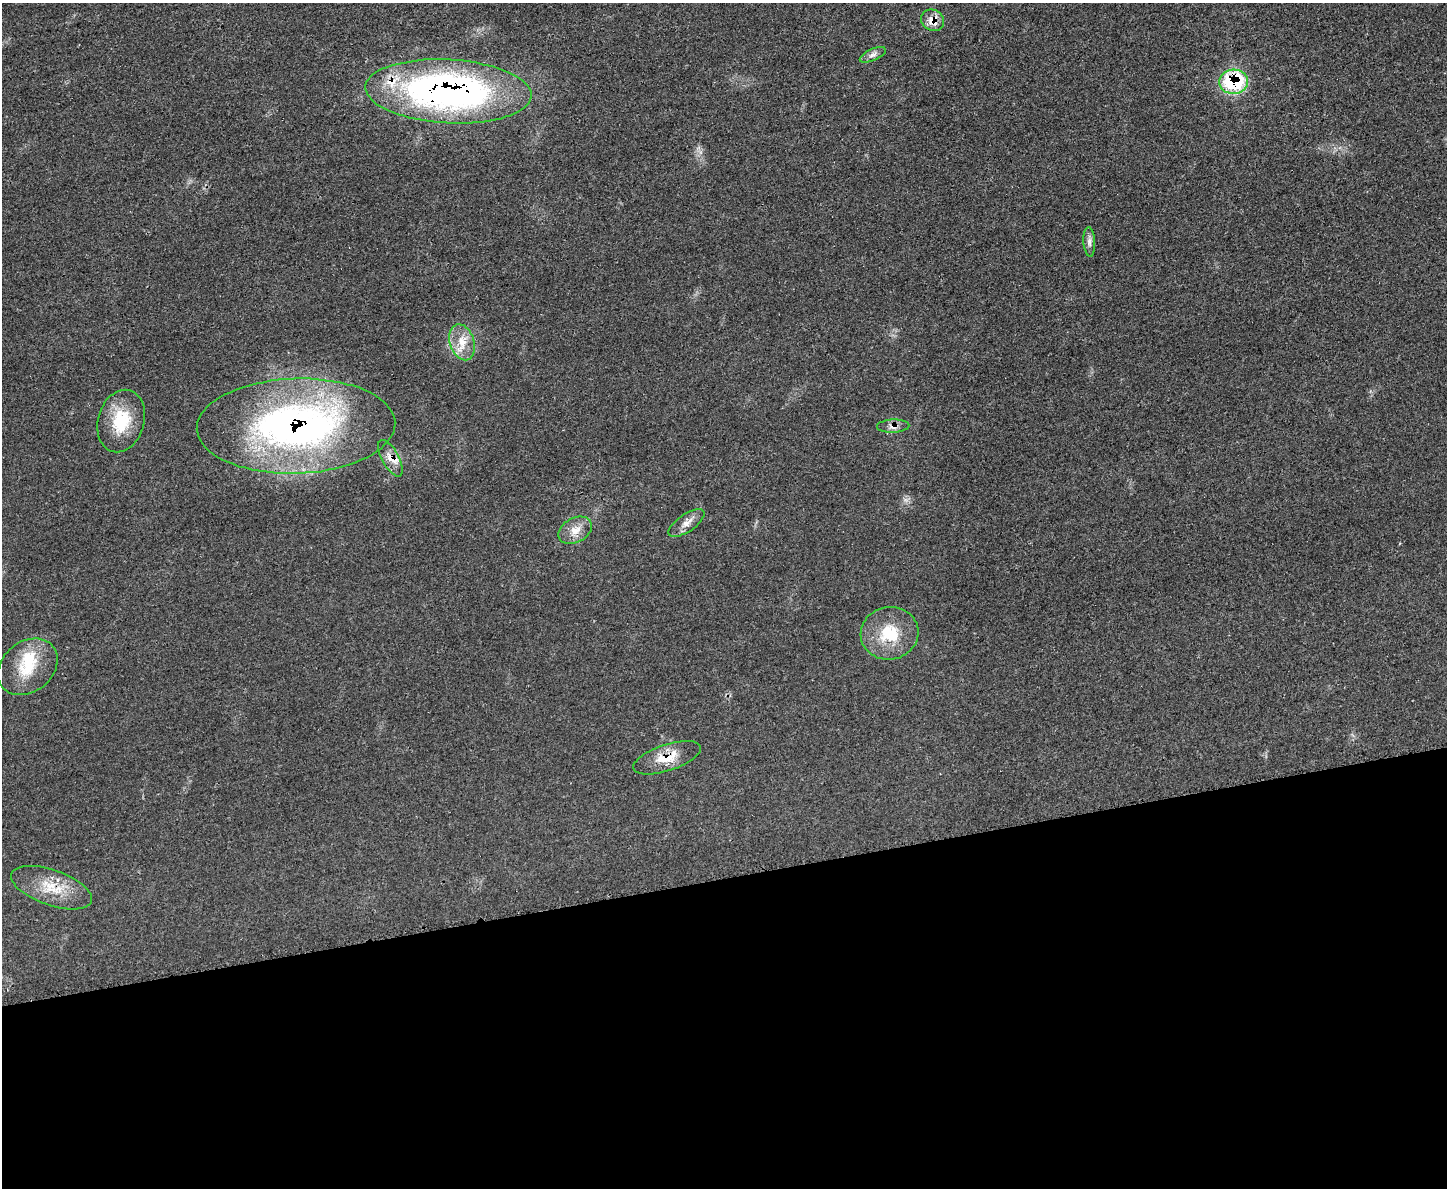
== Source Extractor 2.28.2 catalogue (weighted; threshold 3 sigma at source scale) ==
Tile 11 of 3 x 4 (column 2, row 4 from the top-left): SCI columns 1603-3047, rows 17-1202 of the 4748 x 4760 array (HDU 1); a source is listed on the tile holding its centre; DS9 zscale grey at full resolution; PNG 1449 x 1190 px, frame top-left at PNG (2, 3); each listed source drawn as its Kron ellipse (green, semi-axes under 4 px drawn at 4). Shown black and unused: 26% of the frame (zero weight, under 3 of 4 exposures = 2% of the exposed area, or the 3 px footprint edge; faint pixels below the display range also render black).
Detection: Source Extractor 2.28.2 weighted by HDU 2 'WHT'; one run over the whole footprint, this tile lists its part. Background 0.0464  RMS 0.0051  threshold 0.0228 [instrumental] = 3 sigma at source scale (4.5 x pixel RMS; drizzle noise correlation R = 1.50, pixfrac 1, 0.05/0.05 arcsec/px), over >= 5 px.
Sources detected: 17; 1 inside a brighter object's white glare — neither listed nor drawn; the other 16 listed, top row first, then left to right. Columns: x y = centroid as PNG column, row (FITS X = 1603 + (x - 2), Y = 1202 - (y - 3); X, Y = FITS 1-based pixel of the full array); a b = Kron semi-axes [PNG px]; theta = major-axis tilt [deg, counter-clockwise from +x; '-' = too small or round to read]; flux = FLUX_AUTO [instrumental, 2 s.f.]
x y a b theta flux
933 20 12 10 -31 6.2
873 55 14 5 24 2.3
1234 82 14 12 5 49
448 91 83 32 -3 240
1089 242 15 6 -86 2.3
462 342 18 12 -72 8.9
121 421 32 23 73 22
296 426 99 47 2 230
893 426 16 6 2 3
390 458 20 8 -61 5.4
686 523 21 8 34 4.5
575 530 18 12 27 6.4
889 633 29 26 11 21
28 667 32 25 39 20
667 758 35 13 18 11
51 888 42 17 -19 17
Overlapping masked pixels (flux is a lower limit): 8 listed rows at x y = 933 20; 1234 82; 448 91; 296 426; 893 426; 390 458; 667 758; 51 888